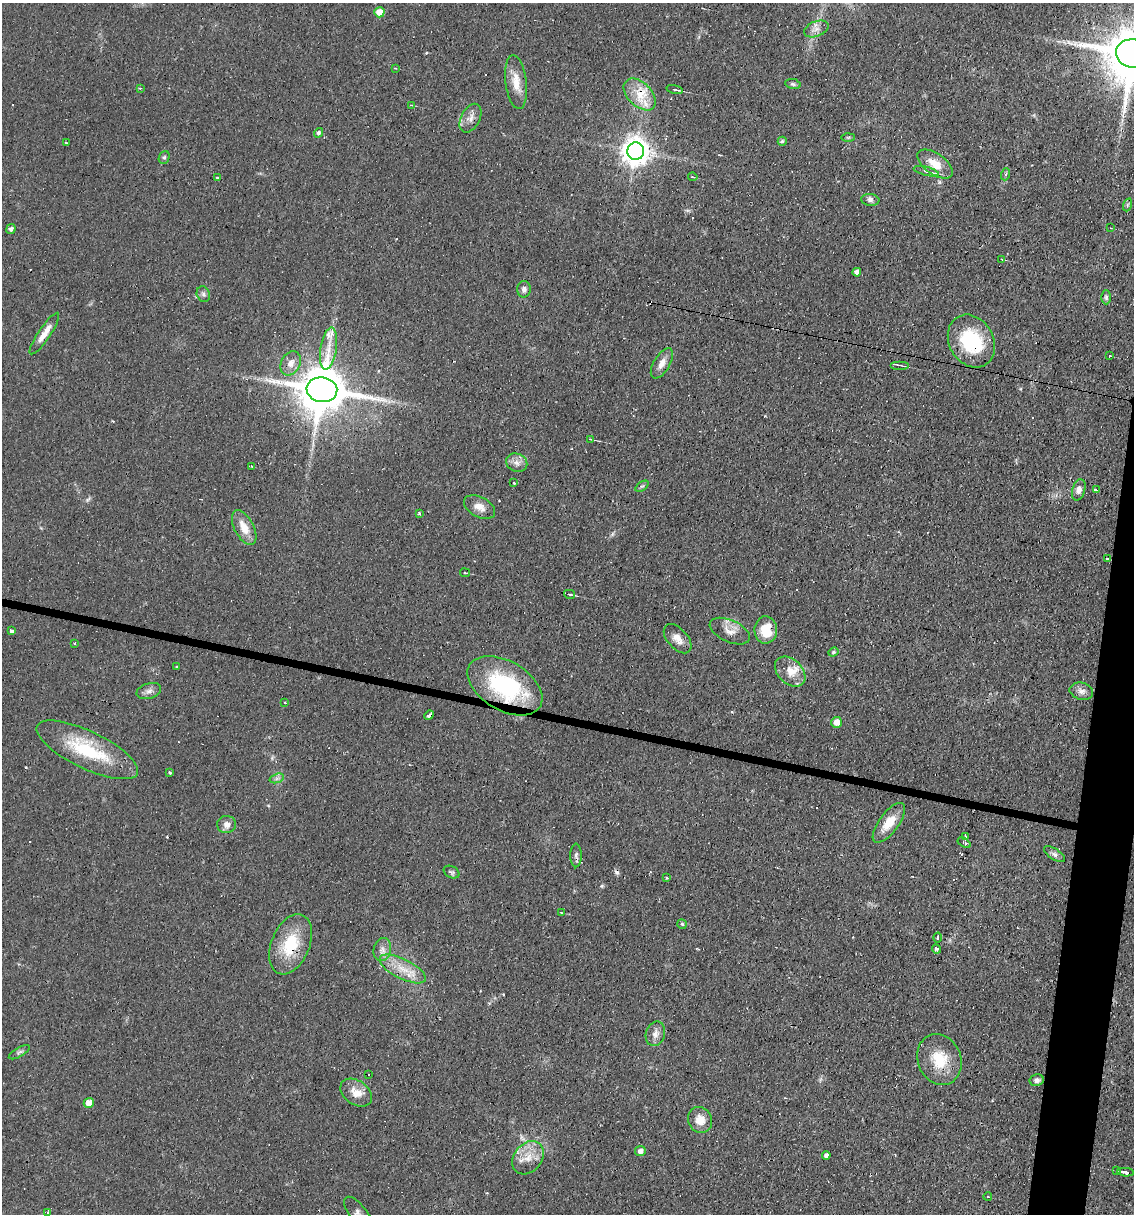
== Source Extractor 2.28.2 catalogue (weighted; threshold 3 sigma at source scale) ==
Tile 6 of 4 x 4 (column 2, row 2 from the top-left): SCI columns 1365-2496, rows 2425-3636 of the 4874 x 4848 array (HDU 1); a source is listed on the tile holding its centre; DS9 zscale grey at full resolution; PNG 1136 x 1216 px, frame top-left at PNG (2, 3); each listed source drawn as its Kron ellipse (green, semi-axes under 4 px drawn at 4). Shown black and unused: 3% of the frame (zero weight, under 2 of 3 exposures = <1% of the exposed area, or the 3 px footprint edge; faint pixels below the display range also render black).
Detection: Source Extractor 2.28.2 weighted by HDU 2 'WHT'; one run over the whole footprint, this tile lists its part. Background 0.0644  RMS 0.0052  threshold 0.0234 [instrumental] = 3 sigma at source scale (4.5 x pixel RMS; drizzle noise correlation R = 1.50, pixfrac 1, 0.05/0.05 arcsec/px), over >= 5 px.
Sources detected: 114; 12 cosmic-ray / hot-pixel residue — neither listed nor drawn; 2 inside a brighter listed object's ellipse — not listed separately; the other 100 listed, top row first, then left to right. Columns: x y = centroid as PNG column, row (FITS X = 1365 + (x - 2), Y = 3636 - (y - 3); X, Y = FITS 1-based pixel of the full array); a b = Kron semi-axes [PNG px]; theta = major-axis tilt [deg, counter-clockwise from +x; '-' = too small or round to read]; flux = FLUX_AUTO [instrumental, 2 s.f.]
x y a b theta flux
379 12 5 5 - 5.9
816 29 13 7 21 3.3
1133 54 17 14 -8 4200
395 68 3 2 - 0.39
516 82 27 10 -83 8
793 84 8 5 -10 1
140 88 4 3 - 0.54
675 89 8 3 -13 1.2
640 94 19 12 -44 11
411 105 4 3 - 0.5
470 118 15 9 62 3.9
318 133 5 4 - 1.3
848 137 6 4 1 0.75
782 141 4 4 - 0.97
66 143 3 2 - 0.54
636 151 9 8 - 650
164 157 6 5 - 0.94
935 164 20 10 -35 8.6
926 171 13 4 -14 2.5
1006 174 6 4 71 0.83
693 177 5 3 - 0.58
217 178 3 2 - 3.6
870 200 9 5 -5 1.7
1127 205 6 4 71 0.81
1111 228 3 2 - 0.36
11 229 5 4 - 1.6
1002 259 4 3 - 0.53
857 272 4 4 - 2.1
524 289 8 7 - 2
203 294 8 6 -65 1.5
1106 297 7 4 -90 1.1
44 334 25 6 56 5.6
971 341 28 22 -60 33
329 348 21 8 81 7.9
1110 356 3 2 - 0.42
291 363 13 9 62 4.5
662 363 17 8 59 4.1
899 365 9 2 0 0.71
322 390 15 12 -8 2700
590 439 3 3 - 0.45
517 463 11 9 -24 3.1
252 466 3 2 - 0.68
514 483 3 3 - 0.6
642 486 7 4 35 0.87
1079 490 11 6 73 2.6
1096 490 4 3 - 7.5
479 507 17 10 -28 4.8
419 513 3 3 - 0.69
244 528 19 9 -62 8
1107 559 4 3 - 0.83
465 573 5 2 - 0.58
569 594 6 3 -16 0.75
766 630 13 11 88 11
12 631 4 3 - 10
730 631 21 11 -24 5.7
678 639 17 10 -49 4.7
75 643 3 2 - 0.7
833 652 5 4 - 0.71
177 667 3 3 - 1.6
790 672 17 12 -43 7.4
505 686 41 24 -30 59
149 691 12 7 18 2.6
1081 691 12 8 -13 2.7
285 703 3 2 - 0.89
429 715 5 3 - 1.9
837 722 5 5 - 4.5
87 750 55 18 -26 35
170 773 3 3 - 0.96
277 778 7 4 19 1.5
889 823 23 10 54 9.8
227 824 9 8 - 3.1
965 837 4 3 - 1.9
964 843 7 3 -31 0.73
1055 854 12 5 -34 1.7
576 855 12 5 90 1.5
451 872 8 5 -27 1.1
667 878 3 3 - 1.5
561 912 3 2 - 0.34
682 924 5 4 - 0.82
938 938 5 3 - 1.9
291 944 31 19 68 22
936 949 4 4 - 1.6
382 950 11 8 77 3
403 969 25 10 -27 9.8
655 1034 12 9 71 3.4
19 1052 12 4 30 1.2
939 1059 26 21 -68 17
369 1075 3 2 - 0.9
1037 1080 7 6 - 1.8
356 1093 17 12 -34 6.8
89 1103 5 5 - 5.2
700 1120 13 12 - 6.8
640 1151 5 5 - 2.5
826 1155 4 4 - 1.9
528 1158 18 14 50 8.3
1117 1170 3 3 - 0.56
1125 1172 8 3 -6 3.2
988 1197 4 3 - 0.41
48 1212 4 3 - 0.74
358 1214 20 8 -53 3.6
Overlapping masked pixels (flux is a lower limit): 9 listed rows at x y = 1133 54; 640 94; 971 341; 322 390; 505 686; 429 715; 291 944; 403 969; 1125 1172
Isophote crosses this tile's border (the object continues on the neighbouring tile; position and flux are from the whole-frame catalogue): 2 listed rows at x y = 1133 54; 358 1214